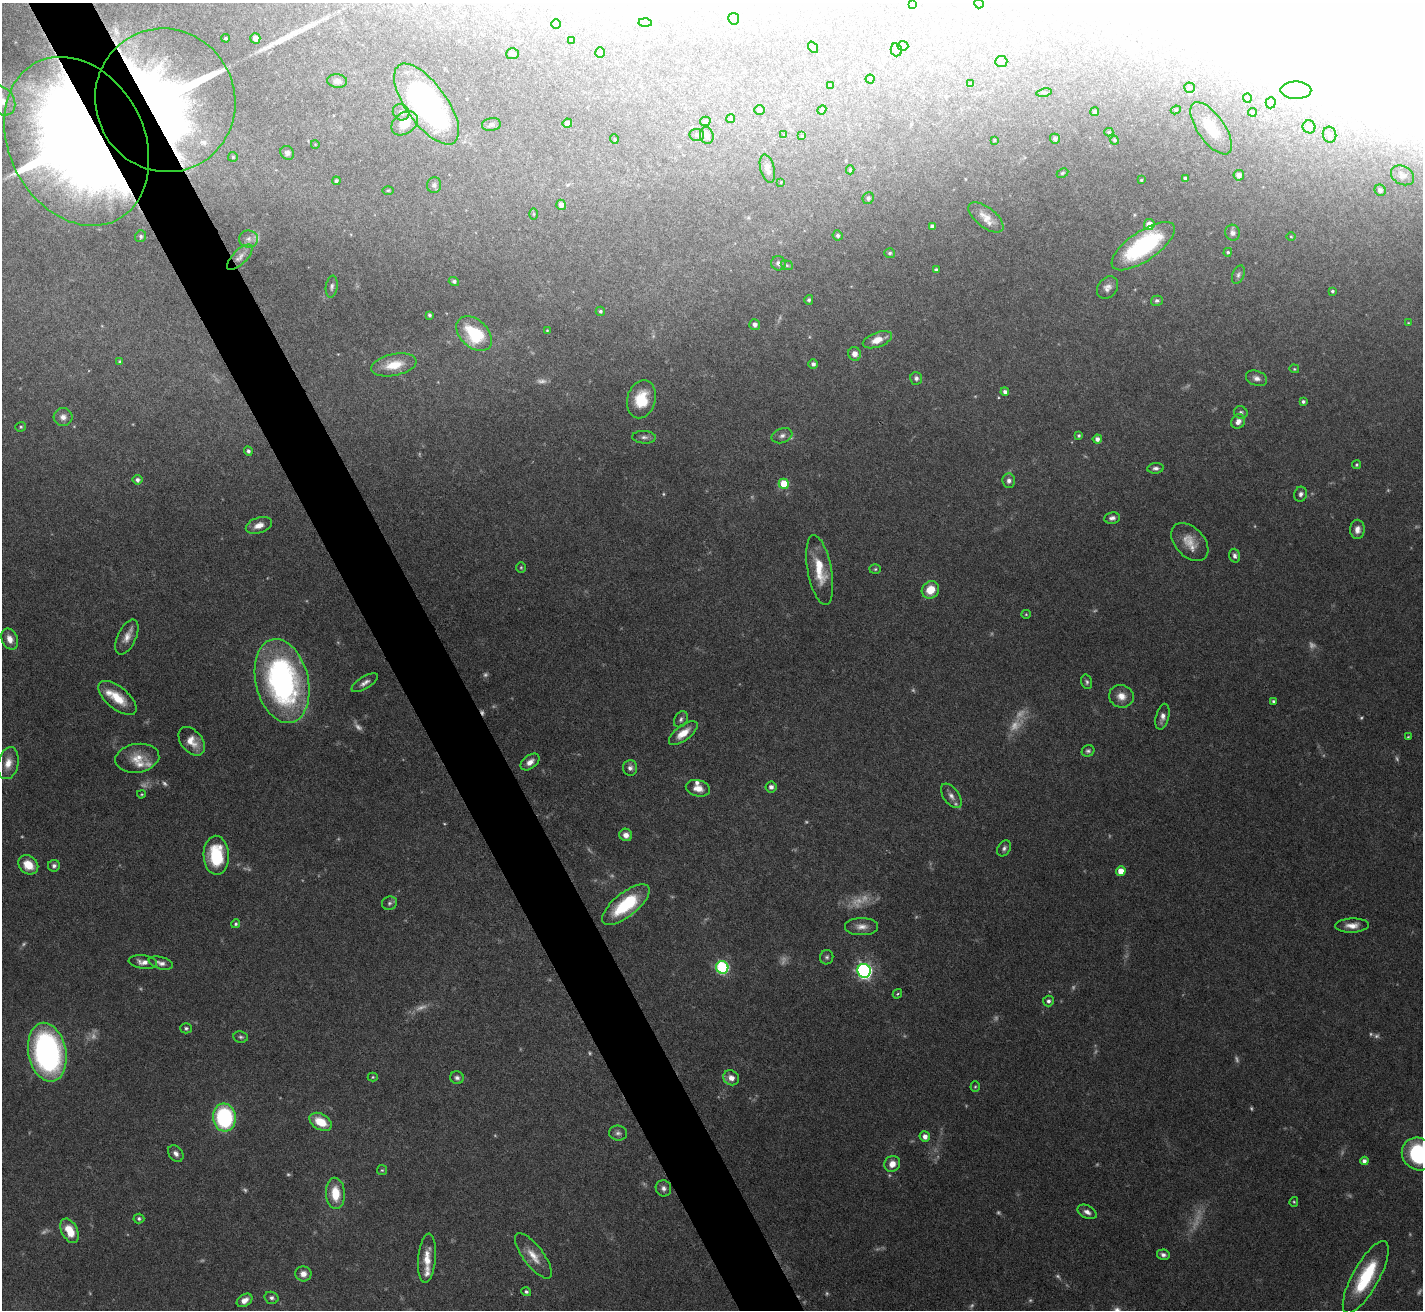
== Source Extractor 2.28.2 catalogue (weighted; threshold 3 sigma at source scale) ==
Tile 11 of 4 x 4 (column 3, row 3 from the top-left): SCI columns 2841-4261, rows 1461-2768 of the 5681 x 5671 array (HDU 1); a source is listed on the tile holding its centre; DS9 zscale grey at full resolution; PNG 1425 x 1312 px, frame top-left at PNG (2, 3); each listed source drawn as its Kron ellipse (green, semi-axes under 4 px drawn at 4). Shown black and unused: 4% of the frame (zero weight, under 5 of 10 exposures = <1% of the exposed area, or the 3 px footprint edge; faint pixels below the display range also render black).
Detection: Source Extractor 2.28.2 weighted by HDU 2 'WHT'; one run over the whole footprint, this tile lists its part. Background 0.0804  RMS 0.0025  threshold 0.0104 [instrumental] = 3 sigma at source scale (4.09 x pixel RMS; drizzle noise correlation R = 1.36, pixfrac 0.8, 0.05/0.05 arcsec/px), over >= 5 px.
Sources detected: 273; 60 too faint to see at this stretch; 4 inside a brighter object's white glare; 1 long thin detection or spike segment (spike, bleed or trail) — neither listed nor drawn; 6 inside a brighter listed object's ellipse — not listed separately; the other 202 listed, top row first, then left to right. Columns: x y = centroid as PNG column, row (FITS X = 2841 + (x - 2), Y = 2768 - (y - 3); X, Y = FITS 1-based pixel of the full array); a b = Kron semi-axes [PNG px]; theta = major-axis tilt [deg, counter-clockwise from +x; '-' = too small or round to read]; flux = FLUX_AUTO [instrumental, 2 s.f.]
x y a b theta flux
979 4 5 4 - 0.92
912 5 3 3 - 0.33
734 19 6 5 - 0.64
645 23 6 4 -2 0.4
556 24 5 5 - 0.33
226 38 4 3 - 0.31
255 38 5 5 - 1.6
572 40 3 2 - 0.24
903 46 5 5 - 0.38
813 47 6 4 -52 0.37
896 50 6 5 - 0.7
600 53 5 4 - 0.34
512 54 6 5 - 0.77
1001 61 6 5 - 0.48
870 79 4 4 - 0.32
337 81 10 7 -6 1.1
970 84 4 3 - 0.38
830 85 4 4 - 0.23
1190 88 5 5 - 0.42
1296 90 15 8 -1 4
1044 93 7 3 10 0.32
1247 98 4 4 - 0.62
165 100 72 69 -63 220
2 101 16 12 -54 3.7
1271 103 5 5 - 0.66
426 104 47 20 -54 60
760 110 5 5 - 0.32
822 110 5 4 - 0.27
1176 110 5 4 - 0.33
401 112 8 8 - 1.2
1094 112 4 4 - 0.43
1252 112 4 4 - 0.34
730 119 4 4 - 0.41
705 121 5 4 - 0.56
404 123 14 10 37 5
567 123 4 4 - 1.4
491 125 9 6 8 0.72
1309 127 6 6 - 1.7
1211 128 30 13 -54 7.2
1109 132 4 4 - 0.36
784 134 4 3 - 0.31
697 135 7 6 - 0.5
707 135 8 6 -77 1.1
1329 135 8 6 -75 1.1
802 136 3 3 - 0.26
614 139 5 3 - 0.19
1055 139 5 5 - 0.75
994 140 4 3 - 0.24
1114 140 4 4 - 0.44
77 141 88 67 -63 560
315 144 4 3 - 0.17
287 153 7 6 - 0.72
233 157 5 5 - 0.29
767 169 14 7 -74 1.4
850 170 4 4 - 0.39
1062 173 6 4 27 0.35
1239 175 5 5 - 1.1
1402 175 12 9 -28 1.4
1185 178 4 4 - 0.47
1141 180 3 3 - 0.26
336 181 4 3 - 0.46
781 182 3 3 - 0.16
434 185 8 7 - 0.67
388 190 5 3 - 0.26
1380 190 6 5 - 0.91
868 198 6 5 - 0.54
561 205 5 5 - 1.4
534 214 6 4 89 0.27
986 217 21 10 -38 2.6
1149 224 5 5 - 2.4
932 226 4 4 - 0.91
1232 233 8 7 - 0.97
838 235 5 5 - 0.63
141 236 6 5 - 0.51
1291 237 5 3 - 0.22
248 239 9 8 - 1
1143 246 37 14 35 29
1228 252 4 4 - 0.42
890 253 5 5 - 0.52
240 257 16 7 44 1.5
778 263 7 7 - 0.84
787 265 6 4 -22 0.39
936 270 4 4 - 0.83
1238 275 9 5 67 0.64
454 281 5 4 - 0.66
332 287 11 6 82 0.8
1107 288 12 9 51 1.6
1332 291 3 3 - 0.37
809 300 5 4 - 0.48
1157 301 6 5 - 0.49
600 311 4 4 - 0.5
429 315 4 3 - 0.53
1408 323 4 3 - 0.22
755 325 5 5 - 0.97
547 330 3 3 - 0.22
474 334 21 14 -43 13
877 340 15 7 20 3.3
855 354 7 6 - 1.5
120 361 3 3 - 0.31
813 364 5 4 - 0.86
394 365 23 10 12 5.6
1294 369 5 4 - 0.29
916 378 6 6 - 0.72
1256 378 11 7 -20 1.3
1005 392 4 4 - 0.89
641 399 19 14 76 7.3
1303 401 4 3 - 0.57
1241 413 7 6 - 0.71
63 417 9 9 - 1.6
1238 421 8 6 53 1.4
21 427 5 5 - 0.41
1079 435 4 4 - 0.44
782 436 11 7 19 1.2
644 437 12 6 -3 0.96
1097 439 5 4 - 1.1
248 451 5 4 - 0.63
1356 465 4 4 - 0.4
1156 468 8 5 7 0.87
137 480 5 5 - 0.85
1009 481 7 6 - 1.1
784 484 5 5 - 8.3
1301 494 7 6 - 0.87
1112 518 8 5 7 0.94
259 525 13 7 18 2.3
1357 529 9 7 88 1.7
1190 542 22 14 -47 4.2
1235 556 7 5 -73 0.78
521 567 5 4 - 0.37
875 569 6 5 - 0.38
820 570 35 12 -79 8
930 590 9 8 - 4.5
1026 614 5 4 - 0.28
127 637 19 9 65 2.5
10 639 11 7 -65 2.3
282 681 43 26 -77 71
1087 682 7 5 -72 0.58
365 683 15 6 32 1.3
1121 696 12 11 - 2.6
117 698 23 11 -40 6
1273 701 4 4 - 0.48
1162 717 13 6 76 1.6
681 719 9 6 58 0.77
683 733 17 7 37 3.8
1408 737 4 3 - 0.29
192 741 16 10 -51 3.5
1088 751 6 5 - 0.6
137 758 22 14 8 4.5
530 762 11 6 37 1.7
8 763 16 10 78 3
630 768 8 7 - 1.1
771 787 6 5 - 0.94
698 788 12 8 -13 2.3
141 794 4 3 - 0.24
951 796 14 7 -54 1.5
626 835 6 6 - 1.5
1004 848 8 6 58 0.79
216 855 19 12 -88 13
28 865 11 8 -40 4.4
54 866 6 6 - 0.76
1121 871 5 5 - 3.5
389 903 7 6 - 0.68
626 905 29 12 39 16
236 924 4 4 - 0.47
1352 925 16 7 2 2.4
861 927 16 8 0 2.1
827 957 7 6 - 0.66
143 962 14 6 -7 1.7
161 963 12 6 -15 1.3
722 967 6 6 - 34
864 971 7 6 - 77
897 994 5 4 - 0.35
1048 1001 5 5 - 0.69
186 1028 5 5 - 0.48
241 1037 7 5 -9 0.57
47 1052 30 19 -79 68
373 1077 5 4 - 0.31
457 1078 7 6 - 0.8
731 1078 8 7 - 1.9
975 1087 5 4 - 0.32
224 1118 14 11 -84 29
321 1122 12 8 -31 5.7
618 1133 9 7 -8 0.9
925 1136 5 5 - 1.4
176 1154 9 7 -53 1.2
1418 1154 17 15 -40 26
1364 1161 4 4 - 1.1
892 1164 8 7 - 2.2
382 1170 5 5 - 0.35
663 1188 8 7 - 1.1
335 1193 16 9 -87 6.3
1294 1202 5 4 - 0.28
1087 1212 10 6 -27 1.3
139 1219 5 5 - 0.54
70 1231 13 8 -64 5.7
1163 1255 6 5 - 0.81
533 1256 27 10 -53 3.8
427 1258 24 9 85 3.8
303 1274 8 7 - 1.7
1366 1277 40 13 61 16
526 1292 5 4 - 0.58
271 1298 7 6 - 0.76
244 1300 8 5 34 1.8
Overlapping masked pixels (flux is a lower limit): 2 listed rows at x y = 165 100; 77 141
Isophote crosses this tile's border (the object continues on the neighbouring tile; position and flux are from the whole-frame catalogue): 3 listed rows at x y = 979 4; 2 101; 1418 1154